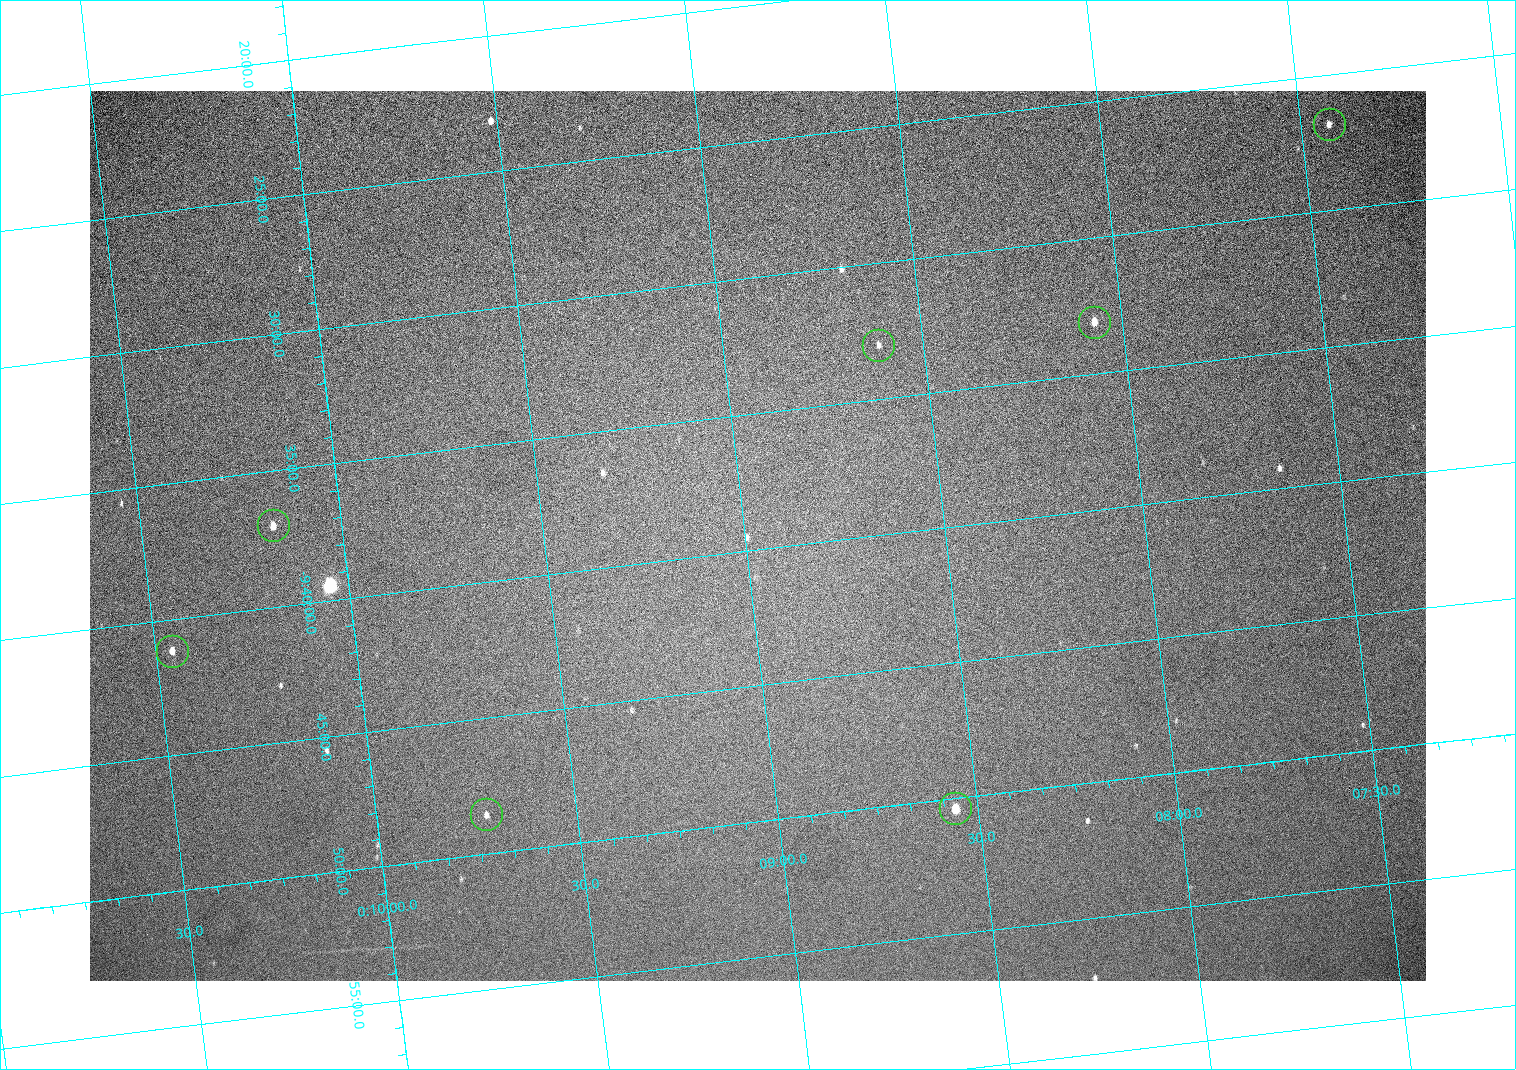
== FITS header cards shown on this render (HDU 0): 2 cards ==
NAXIS1  =                 1336 / length of data axis 1
NAXIS2  =                  890 / length of data axis 2

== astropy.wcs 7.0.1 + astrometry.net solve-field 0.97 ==
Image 1336 x 890 px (HDU 0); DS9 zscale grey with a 90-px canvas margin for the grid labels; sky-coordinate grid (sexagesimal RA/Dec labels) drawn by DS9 from the SOLVED WCS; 7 Tycho-2 reference stars matched to detected sources circled (green)
Header WCS: none
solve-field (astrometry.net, Tycho-2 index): SOLVED blind (the file carries no WCS)
Solved WCS: RA---TAN-SIP/DEC--TAN-SIP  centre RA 00:08:58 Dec -09:39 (2.24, -9.66 deg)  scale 2.22 arcsec/px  FOV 49.5' x 32.9'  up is -7 deg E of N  parity normal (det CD < 0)
(file carries no celestial WCS; the grid is the blind solution)
Tycho-2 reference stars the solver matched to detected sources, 7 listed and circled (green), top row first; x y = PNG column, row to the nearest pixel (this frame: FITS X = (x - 90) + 1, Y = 890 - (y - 91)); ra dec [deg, ICRS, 3 dp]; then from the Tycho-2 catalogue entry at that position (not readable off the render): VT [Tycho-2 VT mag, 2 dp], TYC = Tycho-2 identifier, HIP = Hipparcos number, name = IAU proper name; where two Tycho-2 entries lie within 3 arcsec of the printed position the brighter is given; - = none
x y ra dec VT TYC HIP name
1329 124 1.857 -9.447 11.85 5260-1015-1 - -
1094 322 2.017 -9.551 11.45 5260-935-1 - -
878 345 2.153 -9.550 13.26 5260-885-1 - -
273 525 2.543 -9.617 11.28 5260-962-1 - -
172 651 2.614 -9.686 11.21 5261-343-1 - -
955 808 2.139 -9.840 10.40 5260-890-1 - -
486 814 2.432 -9.809 12.48 5260-755-1 - -